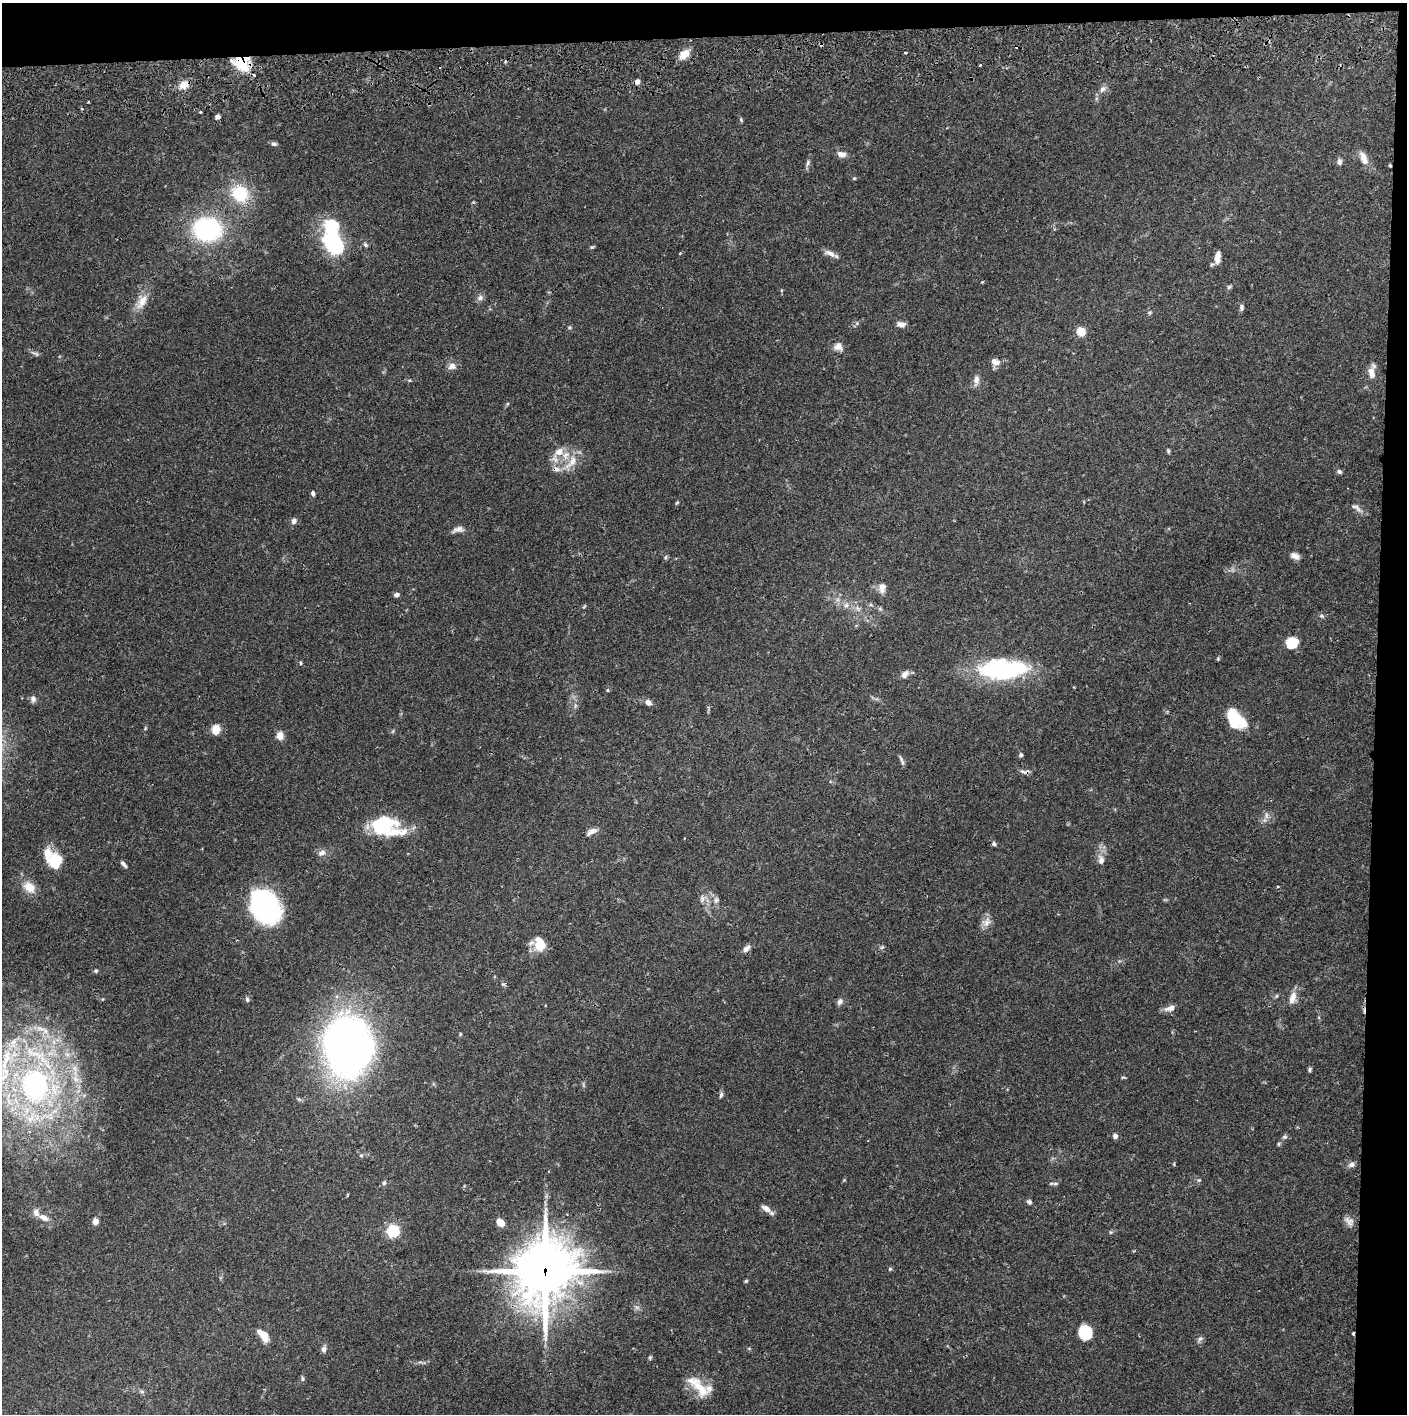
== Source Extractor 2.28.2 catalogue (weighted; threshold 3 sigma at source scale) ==
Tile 3 of 3 x 3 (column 3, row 1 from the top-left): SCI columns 2818-4222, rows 2889-4300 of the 4229 x 4358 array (HDU 1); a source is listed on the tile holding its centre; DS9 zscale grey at full resolution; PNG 1409 x 1416 px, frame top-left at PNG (2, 3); no overlay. Shown black and unused: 5% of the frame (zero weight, under 2 of 3 exposures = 3% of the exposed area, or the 3 px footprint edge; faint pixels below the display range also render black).
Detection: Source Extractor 2.28.2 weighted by HDU 2 'WHT'; one run over the whole footprint, this tile lists its part. Background 0.068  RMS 0.0049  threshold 0.0221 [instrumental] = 3 sigma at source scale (4.5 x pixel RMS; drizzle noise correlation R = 1.50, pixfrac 1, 0.05/0.05 arcsec/px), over >= 5 px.
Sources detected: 149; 4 inside a brighter object's white glare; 5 cosmic-ray / hot-pixel residue — not listed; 8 inside a brighter listed object's ellipse — not listed separately; the other 132 listed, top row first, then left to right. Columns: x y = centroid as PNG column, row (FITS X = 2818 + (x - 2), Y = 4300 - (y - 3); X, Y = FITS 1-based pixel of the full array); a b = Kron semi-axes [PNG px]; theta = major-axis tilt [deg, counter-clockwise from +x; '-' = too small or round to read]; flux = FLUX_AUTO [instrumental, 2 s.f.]
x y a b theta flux
905 53 3 3 - 0.56
684 54 14 9 34 4.9
241 64 23 15 -30 15
980 65 2 2 - 0.56
637 82 5 5 - 2.4
184 84 9 8 - 5.6
1103 89 11 7 47 2.2
82 109 4 3 - 0.52
217 117 5 4 - 2
741 120 6 4 -70 0.62
274 144 7 6 - 1.2
841 154 11 7 -10 2.8
1364 158 19 9 -67 4.5
1339 162 8 6 89 1.5
808 163 9 5 70 1.3
1390 165 3 3 - 1.3
854 178 5 4 - 0.55
240 193 19 16 -37 22
332 228 22 18 -54 21
207 229 29 24 -5 61
334 244 13 9 -46 97
366 245 7 5 -46 1
592 247 6 4 41 0.61
680 253 3 3 - 0.49
830 253 15 6 -25 3.4
1217 257 14 6 81 4
1229 287 7 4 45 0.84
480 298 8 7 - 1.7
142 301 23 12 62 7
1242 307 8 5 -85 1.2
901 325 9 6 -7 3.1
1081 331 6 6 - 9.4
838 347 12 11 - 3.3
35 353 14 4 -22 1.3
995 362 10 9 - 3.1
452 366 11 9 6 2.7
1371 373 14 8 -74 4
409 380 5 3 - 0.55
976 380 14 7 85 2.8
1168 451 6 4 -69 0.71
559 452 15 10 31 5.5
571 462 27 10 49 7.1
1339 472 7 5 -30 1.2
313 493 5 4 - 1.4
677 503 6 3 45 0.55
1357 508 19 6 -38 2.3
294 521 7 6 - 1.9
458 529 16 7 12 2.6
1295 556 12 7 -24 2.5
666 557 6 4 71 0.73
882 588 13 8 83 3.6
396 595 5 4 - 1.7
846 605 7 6 - 1.7
871 605 6 4 -18 0.75
584 606 7 3 45 0.5
857 608 7 4 -71 1.2
880 609 6 4 -18 0.81
1321 616 6 5 - 0.92
1292 642 11 10 - 12
1218 659 5 4 - 0.55
301 663 4 4 - 0.66
1002 669 45 19 1 68
905 674 12 7 43 2.5
607 690 5 3 - 0.51
33 699 9 7 -83 1.8
648 702 8 6 -34 2.3
575 706 7 4 72 0.95
1234 720 20 12 87 13
216 729 9 7 81 7
393 731 6 4 71 0.59
280 736 10 9 - 3.1
1021 755 6 4 76 0.99
901 759 10 5 -66 1.3
1025 771 15 4 -4 1.6
1266 815 10 5 -90 1.5
385 825 29 19 -17 40
591 831 16 7 28 2.6
994 844 5 5 - 1
48 853 24 14 -58 10
322 853 12 7 26 2.2
1101 860 13 8 -83 3.2
124 864 9 4 -49 1.3
1278 886 4 2 - 0.4
29 887 18 13 -42 6.8
702 899 11 7 73 2.4
716 900 10 6 71 1.6
264 906 22 17 -66 140
986 922 15 11 60 3.5
540 944 16 12 -69 10
882 947 6 4 43 0.77
746 948 11 6 42 2.2
96 971 5 5 - 0.78
503 984 6 4 -41 0.77
1276 996 6 4 88 0.61
1293 998 15 8 72 4.7
247 999 7 5 -67 1
840 1001 9 6 56 1.7
1170 1008 14 7 18 3.3
45 1031 9 7 -74 2.7
347 1045 43 37 -78 360
1310 1069 5 4 - 0.88
1123 1077 6 3 18 0.57
35 1086 48 43 -56 130
721 1095 8 5 74 1.1
1115 1136 6 5 - 1.9
1285 1137 7 6 - 1
1279 1144 6 4 89 0.61
361 1155 5 5 - 0.75
1352 1164 8 6 13 1.8
844 1180 4 4 - 0.43
1199 1180 5 4 - 0.62
384 1183 6 5 - 0.94
1055 1183 8 4 0 0.95
1029 1202 6 5 - 1.2
766 1208 12 7 -33 3.5
44 1218 15 8 -27 3.9
95 1221 4 4 - 8.1
1349 1221 15 9 -45 2.9
500 1223 8 5 -41 6
393 1231 6 5 - 67
890 1269 5 4 - 0.67
545 1271 25 22 72 1700
746 1281 6 4 44 0.54
637 1307 7 4 -34 1.2
1085 1332 12 11 - 16
263 1335 14 7 -50 7.7
1200 1338 8 6 47 1.4
324 1349 9 6 76 1.8
650 1358 6 5 - 0.68
302 1379 7 5 -78 0.94
700 1388 32 14 -47 12
142 1392 6 5 - 0.93
Overlapping masked pixels (flux is a lower limit): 5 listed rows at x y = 241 64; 637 82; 1390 165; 1025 771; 545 1271